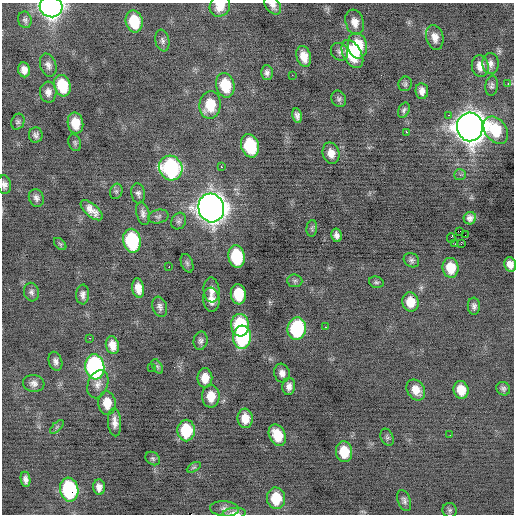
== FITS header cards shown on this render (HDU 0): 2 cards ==
NAXIS1  =                  512 / Axis length
NAXIS2  =                  512 / Axis length

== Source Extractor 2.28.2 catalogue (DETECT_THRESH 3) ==
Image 512 x 512 px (HDU 0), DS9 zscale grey, 1 PNG px = 1 image px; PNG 516 x 516 px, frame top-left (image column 1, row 512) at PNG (2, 3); each listed source drawn as its Kron ellipse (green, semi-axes under 4 px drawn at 4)
Background -0.253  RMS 0.87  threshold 2.61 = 3 sigma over >= 5 px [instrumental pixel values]
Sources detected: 117; all 117 listed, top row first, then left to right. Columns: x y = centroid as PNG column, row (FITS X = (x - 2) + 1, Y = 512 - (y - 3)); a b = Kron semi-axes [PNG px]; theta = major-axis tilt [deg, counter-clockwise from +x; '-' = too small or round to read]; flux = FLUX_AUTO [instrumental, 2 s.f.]
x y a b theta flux
273 5 10 7 -51 270
220 6 11 9 52 730
51 7 11 10 - 28000
25 20 8 6 -72 140
134 21 11 8 -77 1800
355 22 13 9 -72 490
435 37 13 8 -76 480
162 40 11 7 -78 200
357 46 13 9 -78 2100
339 52 9 8 - 190
352 54 15 9 -60 2300
304 56 11 7 -74 710
490 63 10 8 -86 290
48 65 12 7 -71 280
480 66 11 8 -83 510
24 70 7 6 - 370
267 73 7 6 - 190
292 75 2 2 - 91
508 83 3 3 - 74
405 84 7 6 - 130
225 85 12 9 -77 1900
62 86 11 8 -74 2100
492 86 10 6 82 150
422 91 8 6 -84 320
48 92 10 8 -87 340
339 99 8 7 - 150
210 105 13 10 83 1500
404 110 8 5 64 150
449 115 3 2 - 160
297 116 7 5 -79 230
18 122 8 6 68 140
75 123 10 7 -79 1000
470 127 14 13 - 92000
496 130 15 10 -55 1800
406 132 2 2 - 490
36 135 7 7 - 200
75 143 9 6 -70 130
250 146 12 8 -74 3100
331 153 11 8 -76 490
221 167 2 2 - 300
171 168 12 11 - 7900
460 175 6 5 - 130
4 185 9 6 -82 230
116 191 8 6 70 130
138 193 10 6 -80 190
36 198 9 7 -69 240
211 208 14 12 -75 71000
92 210 13 6 -41 500
143 213 12 6 -76 230
158 216 10 7 13 160
470 218 6 6 - 260
179 221 8 7 - 160
312 228 8 5 84 120
460 231 4 2 - 3200
337 235 7 5 -79 250
465 235 2 2 - 340
451 238 5 2 - 120
132 241 12 8 -80 4900
60 244 7 4 -44 100
455 244 3 2 - 57
461 244 2 2 - 270
237 257 11 8 -80 3400
411 260 8 6 -35 160
187 263 10 6 -70 140
510 264 7 6 - 410
169 267 2 2 - 47
451 268 10 8 -83 1100
295 281 7 6 - 150
376 282 7 5 -14 120
138 288 10 6 -80 520
211 290 12 8 -85 380
31 292 9 7 -76 190
83 294 10 6 87 240
238 294 10 7 -84 2000
211 300 12 8 -84 510
410 302 9 8 - 890
474 306 8 6 -85 200
160 307 10 7 -70 220
240 325 11 9 -84 3800
325 327 2 2 - 230
297 329 11 9 83 5200
242 337 11 9 86 5400
89 338 3 2 - 100
201 341 9 7 79 190
112 345 9 6 -78 520
55 361 10 6 -73 230
157 366 8 4 -59 110
95 367 12 9 -83 11000
151 367 2 2 - 300
282 373 9 7 -71 310
205 378 9 7 -90 690
34 383 11 8 -7 290
98 384 14 10 69 430
289 386 9 6 84 290
503 389 7 6 - 150
416 390 11 8 -56 640
461 390 9 7 -75 860
211 396 11 9 -89 910
107 403 12 8 -85 930
245 418 10 7 -84 750
115 422 14 6 -86 380
57 427 9 3 45 89
186 430 11 8 -90 2600
277 435 11 8 -65 1300
450 435 3 2 - 43
387 437 9 6 -65 140
344 452 10 8 -83 1300
153 458 8 6 -37 130
194 467 8 4 30 100
26 479 7 5 -81 240
99 487 8 6 -86 320
69 490 12 9 -80 5700
276 498 11 9 -87 1500
404 500 11 6 -70 200
224 509 14 7 -5 300
450 510 7 7 - 150
234 513 12 5 2 380
At the frame edge (FLAGS 8, measured only in part): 6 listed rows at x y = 273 5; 220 6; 51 7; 4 185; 510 264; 234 513